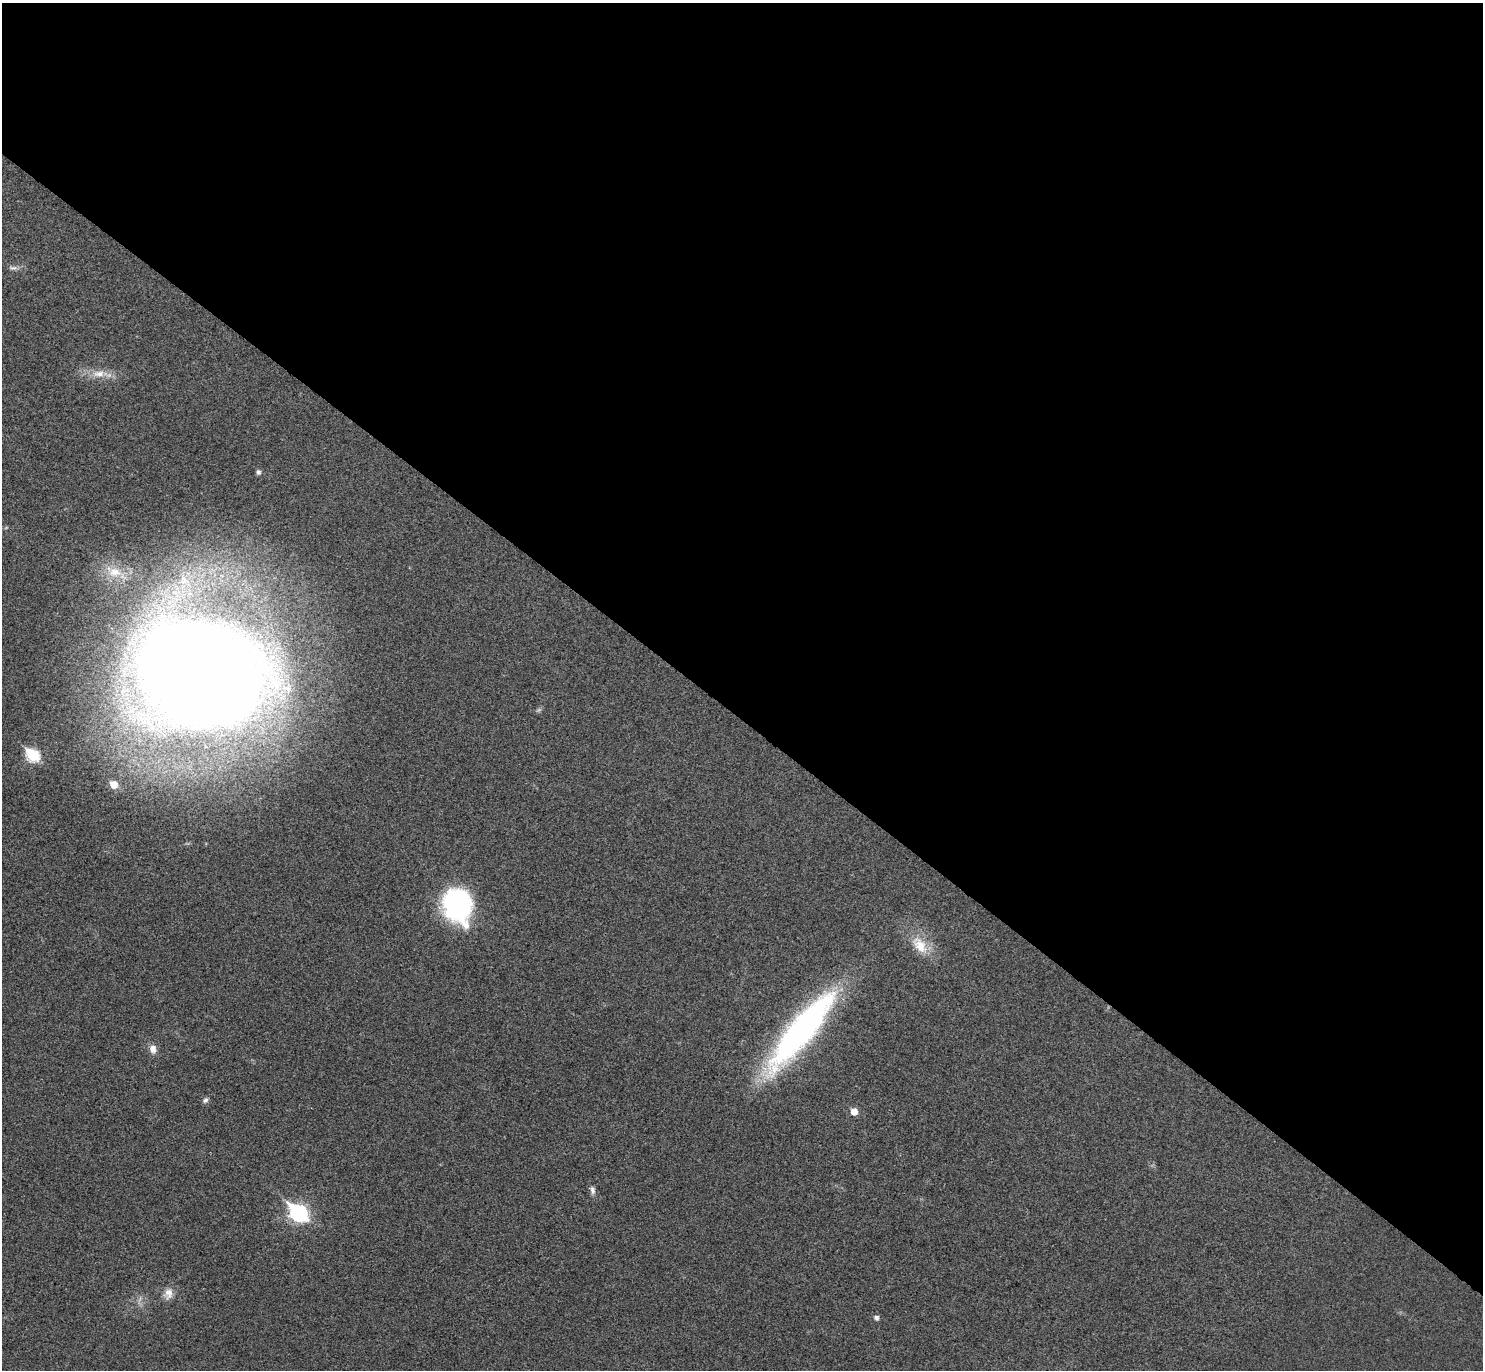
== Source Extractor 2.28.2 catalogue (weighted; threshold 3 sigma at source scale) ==
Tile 3 of 4 x 4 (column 3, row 1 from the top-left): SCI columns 3002-4482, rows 4306-5673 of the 6006 x 6014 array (HDU 1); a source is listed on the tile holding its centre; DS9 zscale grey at full resolution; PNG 1485 x 1372 px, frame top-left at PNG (2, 3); no overlay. Shown black and unused: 53% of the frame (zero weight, under 3 of 4 exposures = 6% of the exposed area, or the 3 px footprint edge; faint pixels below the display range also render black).
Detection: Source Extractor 2.28.2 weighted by HDU 2 'WHT'; one run over the whole footprint, this tile lists its part. Background 0.0286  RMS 0.0055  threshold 0.0246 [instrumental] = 3 sigma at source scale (4.5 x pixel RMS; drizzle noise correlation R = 1.50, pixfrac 1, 0.05/0.05 arcsec/px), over >= 5 px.
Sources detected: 21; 3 too faint to see at this stretch — not listed; the other 18 listed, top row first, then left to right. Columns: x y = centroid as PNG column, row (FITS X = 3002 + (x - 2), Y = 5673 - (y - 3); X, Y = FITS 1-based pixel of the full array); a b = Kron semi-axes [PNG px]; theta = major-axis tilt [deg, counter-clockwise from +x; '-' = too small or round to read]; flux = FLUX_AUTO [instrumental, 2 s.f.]
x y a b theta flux
13 268 16 5 -1 2.3
99 374 22 12 2 8.8
258 472 6 5 - 1.4
115 572 40 17 -23 21
184 581 25 16 -43 18
200 673 105 81 -16 1500
33 755 8 6 -38 58
114 784 6 5 - 11
457 903 30 22 -79 110
920 945 30 17 -50 14
801 1030 100 24 51 180
153 1049 11 9 -82 4
205 1100 8 7 - 1.6
854 1112 6 5 - 7.6
593 1190 12 6 -83 2.3
298 1213 9 7 -38 170
168 1293 16 12 68 5.3
876 1318 5 5 - 2.2